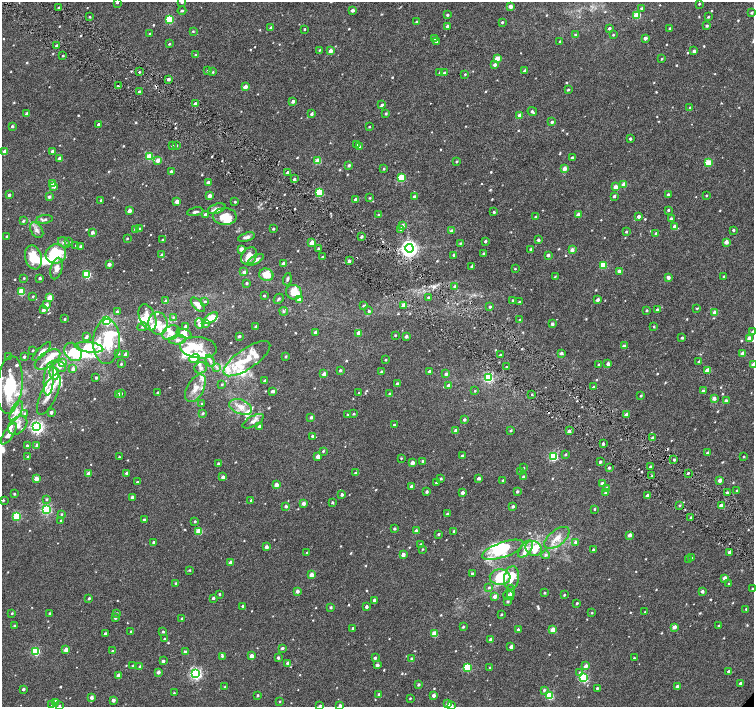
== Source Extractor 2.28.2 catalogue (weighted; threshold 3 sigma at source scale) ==
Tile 11 of 4 x 4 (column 3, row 3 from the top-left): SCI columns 3011-4514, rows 1590-2999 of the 6026 x 6065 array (HDU 1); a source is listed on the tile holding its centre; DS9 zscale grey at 2 x 2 block average (1 PNG px = mean of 2 x 2 image px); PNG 756 x 709 px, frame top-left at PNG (2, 2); each listed source drawn as its Kron ellipse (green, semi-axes under 4 px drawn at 4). Shown black and unused: <1% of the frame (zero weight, under 4 of 8 exposures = <1% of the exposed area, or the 3 px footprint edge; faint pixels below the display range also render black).
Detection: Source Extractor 2.28.2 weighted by HDU 2 'WHT'; one run over the whole footprint, this tile lists its part. Background -1.36e-04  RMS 0.0012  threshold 0.00495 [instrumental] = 3 sigma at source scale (4.09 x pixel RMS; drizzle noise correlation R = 1.36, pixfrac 0.8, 0.0396/0.0396 arcsec/px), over >= 5 px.
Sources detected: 801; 3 inside a brighter object's white glare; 5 cosmic-ray / hot-pixel residue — neither listed nor drawn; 2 coinciding with a brighter row at this scale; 69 inside a brighter listed object's ellipse — not listed separately; of the other 722, all 500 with FLUX_AUTO >= 0.232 (the completeness limit of this list) listed and drawn (222 fainter detections not listed), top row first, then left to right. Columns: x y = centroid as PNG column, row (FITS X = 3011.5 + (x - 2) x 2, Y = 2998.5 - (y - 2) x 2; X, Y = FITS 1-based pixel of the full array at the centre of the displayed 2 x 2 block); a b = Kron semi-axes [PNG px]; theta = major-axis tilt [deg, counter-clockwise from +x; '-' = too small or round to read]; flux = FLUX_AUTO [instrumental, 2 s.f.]
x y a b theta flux
117 2 2 2 - 0.34
182 2 2 2 - 0.6
699 4 2 2 - 0.33
510 6 3 2 - 2.1
59 8 3 2 - 0.36
642 8 3 3 - 0.52
353 10 2 2 - 1.3
182 11 4 2 - 0.33
752 13 3 2 - 0.44
447 15 2 2 - 0.39
637 15 3 3 - 7.9
90 17 2 2 - 0.3
708 17 2 2 - 0.3
169 19 3 3 - 12
417 22 2 2 - 1.4
502 22 2 2 - 0.44
447 26 3 2 - 0.48
707 26 2 2 - 0.51
271 28 2 2 - 1.3
609 28 2 2 - 0.63
670 28 2 2 - 0.35
304 29 2 2 - 0.23
193 31 3 3 - 0.26
150 34 2 2 - 0.37
575 34 3 2 - 0.27
613 35 3 2 - 0.24
434 38 3 3 - 0.77
645 38 3 2 - 1.2
436 41 3 3 - 0.68
560 42 3 2 - 0.36
169 44 3 2 - 0.26
57 46 2 2 - 1.1
320 50 3 2 - 0.27
331 51 3 2 - 1.8
694 51 3 2 - 0.82
196 55 3 3 - 0.51
63 56 2 2 - 0.3
497 58 3 2 - 3.5
662 59 3 2 - 0.23
495 65 3 3 - 0.82
208 71 3 3 - 0.3
525 71 3 3 - 0.88
139 72 2 2 - 0.32
213 72 2 2 - 0.24
440 73 3 3 - 0.37
444 73 2 2 - 0.43
465 74 2 2 - 0.26
169 79 3 2 - 0.71
118 86 2 2 - 0.29
245 86 3 2 - 2
568 90 3 2 - 0.38
139 92 2 2 - 0.72
293 101 3 2 - 0.9
195 103 3 2 - 0.82
382 105 3 2 - 0.53
690 107 3 2 - 0.43
532 112 5 3 - 0.53
386 113 3 2 - 0.35
27 114 3 2 - 1.3
312 114 3 3 - 0.54
520 115 3 2 - 2.6
552 122 2 2 - 0.77
98 124 2 2 - 0.64
12 126 2 2 - 0.57
369 127 2 2 - 0.24
630 139 2 2 - 0.64
172 145 3 2 - 0.29
357 145 3 3 - 0.32
176 146 3 2 - 0.39
360 146 3 3 - 0.31
52 151 2 2 - 0.91
5 152 3 2 - 2.7
149 157 3 3 - 7.7
60 158 2 2 - 1.7
572 158 3 2 - 0.49
158 160 3 3 - 2.1
318 161 3 3 - 6
457 161 3 2 - 0.3
708 163 3 3 - 7
349 165 3 2 - 0.69
384 169 3 2 - 0.33
564 169 3 2 - 2.6
171 171 3 2 - 0.52
288 172 3 2 - 0.87
401 178 3 3 - 12
294 179 2 2 - 0.44
208 182 2 2 - 1.3
52 183 3 3 - 1.7
624 184 3 2 - 2.7
54 186 3 3 - 1.2
616 187 3 2 - 1.8
319 192 3 3 - 12
9 195 2 2 - 0.69
668 195 2 2 - 0.71
706 195 2 2 - 0.28
209 196 2 2 - 2.2
614 196 2 2 - 0.54
49 197 2 2 - 0.71
414 197 2 2 - 1.2
370 198 2 2 - 0.28
356 199 2 2 - 0.91
101 200 3 2 - 0.43
177 201 2 2 - 2.7
235 202 2 2 - 0.31
217 209 9 5 19 0.97
668 210 3 2 - 0.34
129 211 3 2 - 1.7
195 212 8 3 10 0.68
494 212 2 2 - 0.46
378 214 2 2 - 0.3
206 215 3 2 - 1.3
578 215 3 2 - 1.8
639 216 3 2 - 1.1
225 217 12 8 -1 5.3
536 217 3 3 - 0.44
44 219 8 3 7 0.71
671 219 2 2 - 0.78
23 221 3 2 - 0.48
402 226 3 2 - 1.5
674 226 3 3 - 0.87
136 229 3 3 - 0.89
140 229 3 2 - 0.28
273 229 2 2 - 0.4
37 230 8 5 -57 1
401 230 3 3 - 0.37
733 230 3 2 - 0.36
452 231 3 3 - 0.93
92 232 2 2 - 1.1
626 232 2 2 - 0.43
656 234 3 2 - 0.73
6 236 2 2 - 0.25
246 237 9 3 15 0.93
362 237 2 2 - 0.59
127 238 2 2 - 0.29
162 240 2 2 - 0.27
538 240 2 2 - 0.69
485 241 2 2 - 0.51
69 242 3 2 - 0.25
726 242 2 2 - 2.1
64 243 6 4 -32 0.72
312 243 2 2 - 3
460 243 3 3 - 0.29
76 245 2 2 - 0.35
81 246 2 2 - 0.9
318 248 2 2 - 0.35
409 248 4 4 - 120
241 249 2 2 - 2.8
531 249 2 2 - 0.41
572 250 3 3 - 1.4
483 253 3 2 - 0.28
56 254 10 9 - 11
162 255 3 3 - 0.84
454 255 2 2 - 0.79
548 255 2 2 - 1.1
249 256 9 7 52 2.9
33 257 12 8 -77 5.9
322 257 2 2 - 0.35
255 260 9 4 30 1.1
349 261 2 2 - 1.1
283 263 2 2 - 1.4
109 264 2 2 - 1.7
603 265 3 3 - 9
472 266 2 2 - 0.68
56 269 11 6 75 1.7
515 269 2 2 - 0.25
619 271 3 3 - 1.2
244 272 3 3 - 0.82
87 274 3 3 - 15
266 275 7 6 - 3.6
555 277 3 2 - 0.25
668 277 2 2 - 1.5
724 277 2 2 - 0.29
24 278 2 2 - 0.26
40 278 2 2 - 0.58
287 279 6 3 74 0.41
246 283 2 2 - 0.4
455 286 3 3 - 0.51
21 292 3 3 - 8.6
294 292 8 7 - 4.5
33 296 3 2 - 0.29
264 296 2 2 - 0.39
50 297 3 2 - 3.8
428 297 3 3 - 0.34
279 299 5 3 - 0.36
299 299 3 2 - 2.1
513 300 2 2 - 0.35
598 300 3 2 - 0.94
165 301 3 3 - 0.43
205 301 3 2 - 0.41
519 302 3 2 - 0.26
46 305 3 3 - 1.4
198 305 9 4 -47 2.4
403 305 3 2 - 2.6
363 306 4 3 - 0.27
490 307 3 2 - 0.44
697 308 3 2 - 0.31
43 310 3 2 - 1.3
647 310 2 2 - 0.36
657 310 3 2 - 0.64
117 311 3 3 - 0.5
284 311 4 3 - 0.31
369 311 3 2 - 0.45
715 313 3 2 - 2.5
148 317 14 8 -67 4.7
173 317 3 3 - 0.3
211 318 7 4 34 4.5
65 319 3 2 - 0.29
520 320 2 2 - 0.26
107 321 3 3 - 27
158 323 11 9 -85 3
199 324 5 3 - 0.78
205 324 4 3 - 0.31
552 324 2 2 - 0.7
185 326 3 2 - 0.56
256 326 2 2 - 0.76
654 326 3 2 - 0.24
142 327 5 3 - 0.45
315 332 3 2 - 0.85
753 332 3 2 - 1.2
171 333 9 6 30 2.3
358 333 2 2 - 1.6
184 334 8 4 -19 1.5
395 335 2 2 - 0.26
87 336 3 2 - 0.48
239 336 2 2 - 0.5
406 336 2 2 - 1
682 338 2 2 - 0.38
749 338 3 3 - 1.6
177 340 8 4 6 1
107 342 22 13 88 9.5
624 346 3 2 - 1
89 347 14 5 -7 13
198 348 18 10 -7 4
33 350 2 2 - 0.28
42 351 12 3 46 1.4
73 352 10 8 -50 9.1
118 353 3 3 - 0.26
562 353 3 2 - 0.73
126 354 2 2 - 2.1
743 354 3 2 - 2.8
500 355 2 2 - 0.32
286 356 2 2 - 0.39
8 357 2 2 - 0.3
24 357 2 2 - 0.57
48 359 14 7 33 2.4
194 359 5 4 - 1.6
247 359 27 10 35 6.3
386 360 2 2 - 0.34
210 361 6 3 -67 0.61
699 361 3 2 - 0.54
62 363 3 3 - 2.4
121 364 3 2 - 0.35
599 364 2 2 - 0.42
608 364 3 2 - 1.2
753 365 3 2 - 2.1
59 366 7 4 -35 1.1
217 367 4 2 - 0.31
506 367 2 2 - 0.24
201 368 6 5 - 0.91
73 369 3 3 - 0.82
340 370 3 2 - 0.5
381 371 2 2 - 0.26
429 371 3 2 - 0.55
707 371 3 2 - 3.7
54 373 7 3 -76 4.2
324 374 3 2 - 1.5
446 374 3 2 - 0.76
96 378 2 2 - 0.46
488 378 3 3 - 24
49 379 16 5 85 2.4
265 381 2 2 - 1.2
397 384 3 3 - 0.95
10 385 29 12 84 12
222 385 3 2 - 0.3
449 385 2 2 - 1.5
594 387 3 2 - 0.53
195 388 15 8 61 3
272 391 3 2 - 1
475 391 3 2 - 0.23
703 391 3 2 - 0.88
121 393 2 2 - 0.41
158 393 2 2 - 0.54
359 393 2 2 - 0.24
389 393 2 2 - 0.28
49 394 22 8 65 3
532 394 3 2 - 0.24
119 395 3 2 - 2.4
641 395 2 2 - 0.45
714 398 3 3 - 1.3
726 400 3 3 - 0.6
202 404 2 2 - 0.3
241 407 12 7 -21 2.6
16 411 11 5 63 1.7
51 412 2 2 - 0.88
25 413 3 3 - 0.3
203 413 3 3 - 0.42
348 414 3 2 - 0.33
354 414 2 2 - 0.38
626 415 2 2 - 1.8
311 417 3 2 - 0.56
464 419 2 2 - 0.61
253 421 12 5 29 1.2
18 425 11 7 43 1.9
394 425 2 2 - 0.35
259 426 2 2 - 0.79
37 427 4 4 - 62
456 430 2 2 - 1.6
511 430 3 2 - 0.38
569 431 3 2 - 0.88
9 434 12 4 58 2.2
312 436 2 2 - 0.76
653 438 3 2 - 1.2
603 444 2 2 - 0.59
27 445 2 2 - 0.46
37 445 3 3 - 0.75
323 451 3 2 - 0.28
708 453 2 2 - 0.97
565 454 3 2 - 0.3
318 456 3 2 - 2.6
462 456 3 3 - 0.43
28 457 2 2 - 0.86
119 457 2 2 - 0.25
553 457 3 3 - 19
744 457 2 2 - 0.25
401 458 2 2 - 0.27
674 460 2 2 - 0.48
423 461 2 2 - 0.76
600 462 2 2 - 0.6
218 463 3 3 - 0.38
412 463 2 2 - 2.3
650 467 2 2 - 0.43
524 468 3 2 - 0.24
609 468 2 2 - 0.55
521 471 3 3 - 0.3
88 473 2 2 - 1.8
127 473 2 2 - 0.77
356 473 3 2 - 0.46
688 473 2 2 - 0.34
652 476 3 2 - 0.25
223 477 2 2 - 1.1
523 477 2 2 - 0.73
36 478 3 2 - 3.9
478 478 2 2 - 0.93
441 479 3 2 - 0.38
503 480 2 2 - 0.26
720 480 3 3 - 1.3
137 482 2 2 - 0.34
436 483 2 2 - 0.46
602 483 3 3 - 1.1
276 485 2 2 - 2.6
412 486 2 2 - 1.3
607 488 3 2 - 1.2
737 491 3 3 - 0.34
427 492 3 2 - 0.62
463 492 2 2 - 1.4
517 492 3 2 - 0.48
605 492 3 2 - 0.54
727 492 3 2 - 0.43
14 494 2 2 - 0.32
342 495 2 2 - 0.77
647 496 2 2 - 1.5
132 497 2 2 - 0.9
47 499 3 3 - 0.37
3 500 2 2 - 0.35
251 500 2 2 - 0.39
303 503 2 2 - 1.4
332 503 2 2 - 0.51
680 505 3 2 - 0.29
286 506 2 2 - 0.65
513 506 3 2 - 0.74
721 506 2 2 - 1.3
46 509 3 3 - 30
594 509 3 2 - 0.27
61 514 3 2 - 0.29
447 514 2 2 - 0.68
17 516 3 3 - 12
691 518 3 2 - 0.31
144 520 2 2 - 0.96
61 521 2 2 - 0.39
195 521 2 2 - 0.35
395 529 2 2 - 0.53
199 531 3 3 - 8.1
416 531 3 2 - 1.3
454 531 2 2 - 0.4
438 534 2 2 - 0.4
630 535 2 2 - 1.4
557 538 15 7 39 2.8
154 542 3 2 - 0.67
576 542 3 3 - 0.66
420 544 2 2 - 0.4
266 547 2 2 - 1.3
534 548 8 7 - 5.3
423 549 2 2 - 0.23
525 549 10 5 52 1.5
503 550 22 7 19 8.4
593 550 2 2 - 0.39
729 552 2 2 - 1.3
307 553 2 2 - 0.45
403 555 2 2 - 1.8
546 555 4 4 - 0.53
691 558 3 2 - 0.33
689 560 3 3 - 0.28
230 562 2 2 - 1.5
189 570 3 2 - 0.28
472 574 2 2 - 0.47
311 575 3 2 - 2.6
500 577 10 8 -3 14
512 578 12 7 81 2.5
725 578 3 2 - 1.9
176 583 3 2 - 0.26
729 584 2 2 - 0.34
489 587 3 3 - 0.32
752 589 2 2 - 0.3
297 591 3 2 - 1.3
511 591 7 4 84 0.52
702 591 2 2 - 0.82
545 593 3 2 - 0.31
220 594 2 2 - 0.34
509 595 5 4 - 0.7
564 595 3 2 - 0.28
495 596 3 3 - 1.6
89 598 2 2 - 0.5
213 598 2 2 - 0.56
374 600 2 2 - 0.92
507 601 4 3 - 0.29
577 603 2 2 - 0.43
243 606 2 2 - 0.46
331 607 3 2 - 0.48
366 607 2 2 - 0.79
746 609 2 2 - 0.26
645 612 2 2 - 0.23
12 613 2 2 - 0.3
50 613 2 2 - 0.35
117 613 2 2 - 0.3
592 613 3 2 - 0.24
501 615 2 2 - 0.25
115 617 2 2 - 1.2
182 618 2 2 - 0.37
14 625 2 2 - 0.23
718 626 2 2 - 0.32
463 627 3 2 - 0.38
674 627 3 2 - 1.8
353 628 2 2 - 0.38
518 630 2 2 - 1
553 630 3 3 - 4.6
131 631 2 2 - 0.3
163 632 3 2 - 0.4
105 634 2 2 - 0.63
434 634 3 3 - 5.1
164 639 2 2 - 0.38
491 640 2 2 - 1.3
511 647 2 2 - 1.5
282 648 3 2 - 0.63
66 650 3 2 - 2.3
35 651 3 3 - 19
112 651 2 2 - 0.33
185 652 2 2 - 0.96
222 656 3 3 - 0.34
251 656 2 2 - 2.5
278 658 2 2 - 0.63
375 658 2 2 - 0.55
634 658 2 2 - 0.24
412 659 2 2 - 0.52
163 661 2 2 - 0.88
288 663 2 2 - 1
377 665 3 2 - 1.1
133 666 2 2 - 0.53
586 666 3 3 - 1.6
140 667 2 2 - 0.75
467 668 3 3 - 12
490 668 2 2 - 0.3
728 671 3 2 - 0.57
158 672 2 2 - 1.1
196 673 4 3 - 49
580 673 3 3 - 0.67
119 675 3 2 - 2.6
583 678 3 3 - 24
740 683 2 2 - 0.48
419 685 2 2 - 0.52
677 686 2 2 - 0.48
225 687 3 2 - 0.31
597 688 2 2 - 0.39
23 689 3 2 - 0.67
544 690 3 3 - 0.46
174 693 2 2 - 0.26
379 694 2 2 - 0.61
258 695 2 2 - 0.39
434 695 2 2 - 1.7
549 696 3 3 - 14
92 697 2 2 - 1
410 698 2 2 - 0.24
113 700 2 2 - 1.4
55 702 3 2 - 3.2
280 702 2 2 - 0.26
52 704 3 3 - 0.41
448 704 3 2 - 1.5
340 705 2 2 - 0.57
451 705 3 3 - 0.8
59 706 3 3 - 0.32
320 706 3 2 - 0.3
Overlapping masked pixels (flux is a lower limit): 1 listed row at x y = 653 438
Isophote crosses this tile's border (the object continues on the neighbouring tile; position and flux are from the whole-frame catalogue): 7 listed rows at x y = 117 2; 182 2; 753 332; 753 365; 10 385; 340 705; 451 705
Diffuse or blended objects may show on this block-average render without a row.